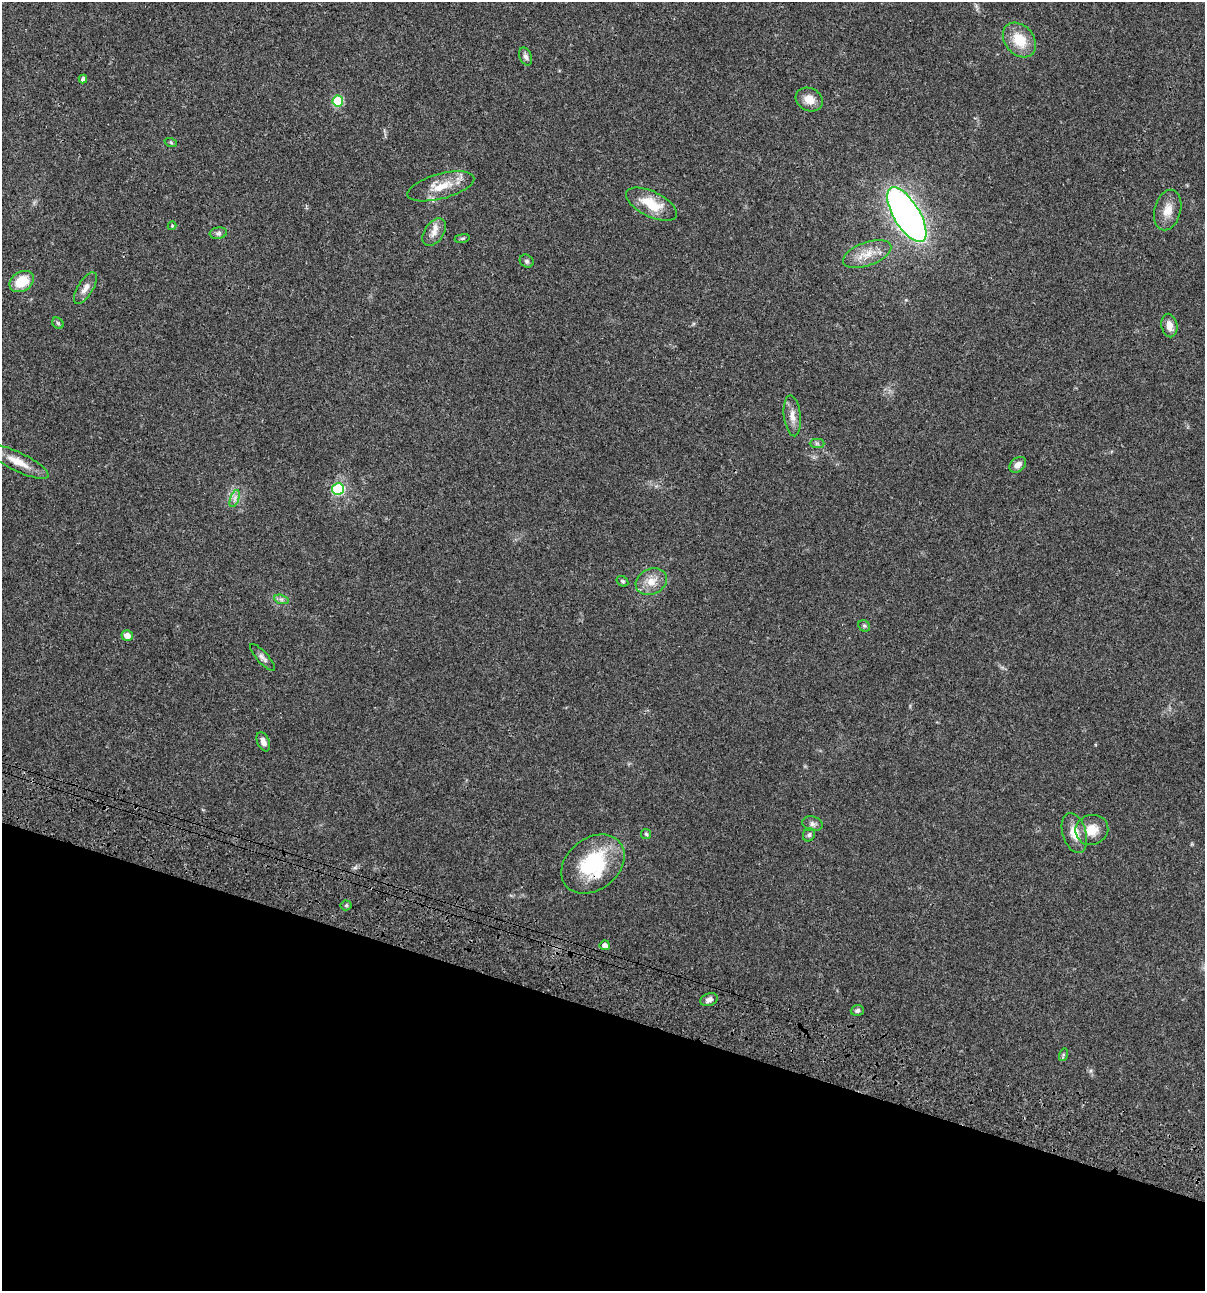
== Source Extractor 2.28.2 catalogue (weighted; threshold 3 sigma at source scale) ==
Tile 15 of 4 x 4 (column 3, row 4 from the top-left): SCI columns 2642-3844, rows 120-1408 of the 5407 x 5392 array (HDU 1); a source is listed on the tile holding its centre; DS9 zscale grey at full resolution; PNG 1207 x 1293 px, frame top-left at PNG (2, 2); each listed source drawn as its Kron ellipse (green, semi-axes under 4 px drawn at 4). Shown black and unused: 22% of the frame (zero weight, under 3 of 4 exposures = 9% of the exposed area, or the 3 px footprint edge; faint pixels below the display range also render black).
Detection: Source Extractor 2.28.2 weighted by HDU 2 'WHT'; one run over the whole footprint, this tile lists its part. Background 0.0474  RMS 0.0055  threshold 0.0247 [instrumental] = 3 sigma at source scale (4.5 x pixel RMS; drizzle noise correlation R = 1.50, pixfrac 1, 0.05/0.05 arcsec/px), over >= 5 px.
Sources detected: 46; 2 inside a brighter listed object's ellipse — not listed separately; the other 44 listed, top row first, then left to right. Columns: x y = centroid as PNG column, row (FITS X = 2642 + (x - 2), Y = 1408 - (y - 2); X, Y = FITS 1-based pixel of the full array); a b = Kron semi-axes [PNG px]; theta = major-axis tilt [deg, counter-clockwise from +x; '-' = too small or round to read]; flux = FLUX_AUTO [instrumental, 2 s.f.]
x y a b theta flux
1019 40 19 14 -49 13
526 56 9 6 -68 1.7
83 79 4 4 - 1.7
809 100 14 11 -27 6
338 101 5 5 - 26
171 143 6 4 -20 0.72
441 186 34 12 15 11
651 204 28 12 -26 13
1168 210 21 13 74 6.6
907 215 31 13 -59 270
172 226 4 4 - 0.51
434 232 15 9 55 4
218 233 9 5 8 1.3
462 238 8 4 9 0.8
867 254 25 11 20 8.6
527 261 7 6 - 1.1
22 282 13 9 31 11
85 288 18 7 58 3.6
58 323 6 5 - 0.86
1169 325 12 8 -78 4.5
792 416 20 8 -84 4.5
817 443 7 4 -1 1
18 462 34 9 -26 9.8
1018 465 9 6 40 2.7
338 489 6 6 - 38
235 498 9 4 72 1.5
622 581 6 5 - 0.86
651 581 16 12 26 6.5
281 599 7 4 -18 1.3
864 626 6 5 - 0.9
127 635 5 5 - 3.8
262 657 17 5 -48 2.1
263 742 10 6 -67 2.8
812 824 10 7 -13 1.9
1092 830 16 15 - 8.2
1074 833 20 12 -73 7.5
646 834 5 5 - 0.78
809 835 7 6 - 1.2
593 864 35 25 38 35
346 905 5 5 - 0.77
605 945 5 5 - 2.5
709 1000 9 6 20 2.3
857 1010 6 5 - 1.3
1063 1055 6 4 73 0.79
Overlapping masked pixels (flux is a lower limit): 1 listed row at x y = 593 864